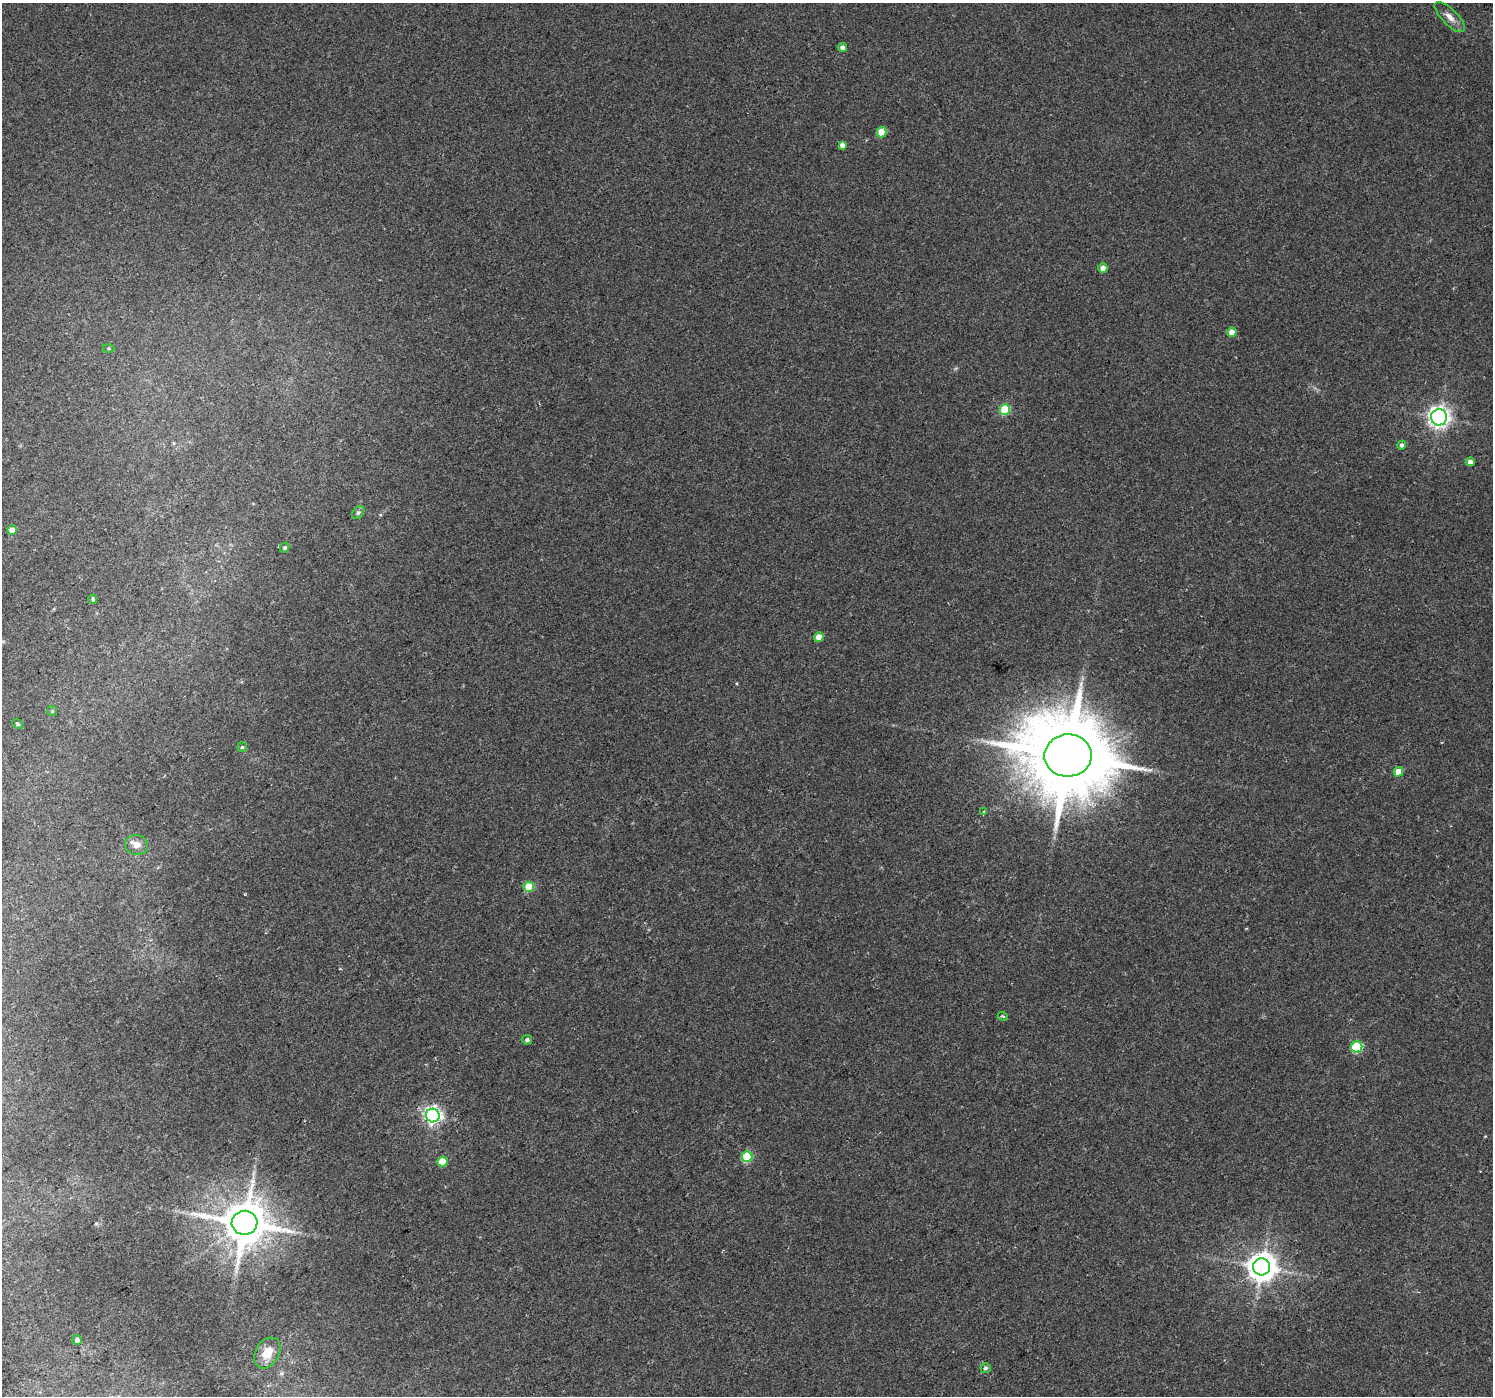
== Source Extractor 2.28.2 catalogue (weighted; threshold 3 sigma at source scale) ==
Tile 7 of 4 x 4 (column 3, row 2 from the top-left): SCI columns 3015-4505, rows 3005-4398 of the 6020 x 5942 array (HDU 1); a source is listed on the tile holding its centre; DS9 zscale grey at full resolution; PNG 1495 x 1398 px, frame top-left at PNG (2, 3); each listed source drawn as its Kron ellipse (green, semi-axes under 4 px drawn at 4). Shown black and unused: <1% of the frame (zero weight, under 2 of 3 exposures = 2% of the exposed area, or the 3 px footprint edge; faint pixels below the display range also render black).
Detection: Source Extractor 2.28.2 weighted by HDU 2 'WHT'; one run over the whole footprint, this tile lists its part. Background 0.0256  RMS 0.0049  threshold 0.0219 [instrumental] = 3 sigma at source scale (4.5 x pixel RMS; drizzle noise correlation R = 1.50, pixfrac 1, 0.0396/0.0396 arcsec/px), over >= 5 px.
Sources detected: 35; all 35 listed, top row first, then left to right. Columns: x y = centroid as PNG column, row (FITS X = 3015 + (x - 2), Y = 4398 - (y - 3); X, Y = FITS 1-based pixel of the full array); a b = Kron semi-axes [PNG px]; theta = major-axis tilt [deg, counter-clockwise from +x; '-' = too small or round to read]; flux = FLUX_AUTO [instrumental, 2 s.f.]
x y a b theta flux
1450 17 20 7 -45 4.1
842 47 5 4 - 2.2
882 132 5 5 - 11
842 145 4 4 - 2.5
1103 268 4 4 - 4.4
1232 332 5 4 - 4.7
108 348 6 3 0 0.58
1005 410 5 5 - 27
1439 417 8 8 - 260
1402 445 4 4 - 1.4
1470 462 4 4 - 2.2
358 512 7 5 48 0.94
12 530 5 4 - 4.7
284 548 5 4 - 0.93
93 599 4 4 - 1
819 637 5 4 - 6.2
52 711 5 4 - 0.58
18 724 6 4 -37 0.69
242 747 5 5 - 0.59
1068 755 23 21 5 7500
1398 772 5 4 - 7.7
984 811 4 4 - 0.58
136 845 12 9 -14 3.9
529 887 5 5 - 20
1003 1016 5 4 - 0.68
527 1040 5 4 - 1.3
1357 1047 6 5 - 36
433 1115 7 7 - 170
747 1157 5 5 - 25
443 1162 5 5 - 13
245 1223 13 12 - 2200
1262 1267 8 8 - 690
77 1340 5 5 - 1.6
267 1353 16 12 59 7.9
985 1368 5 5 - 0.98